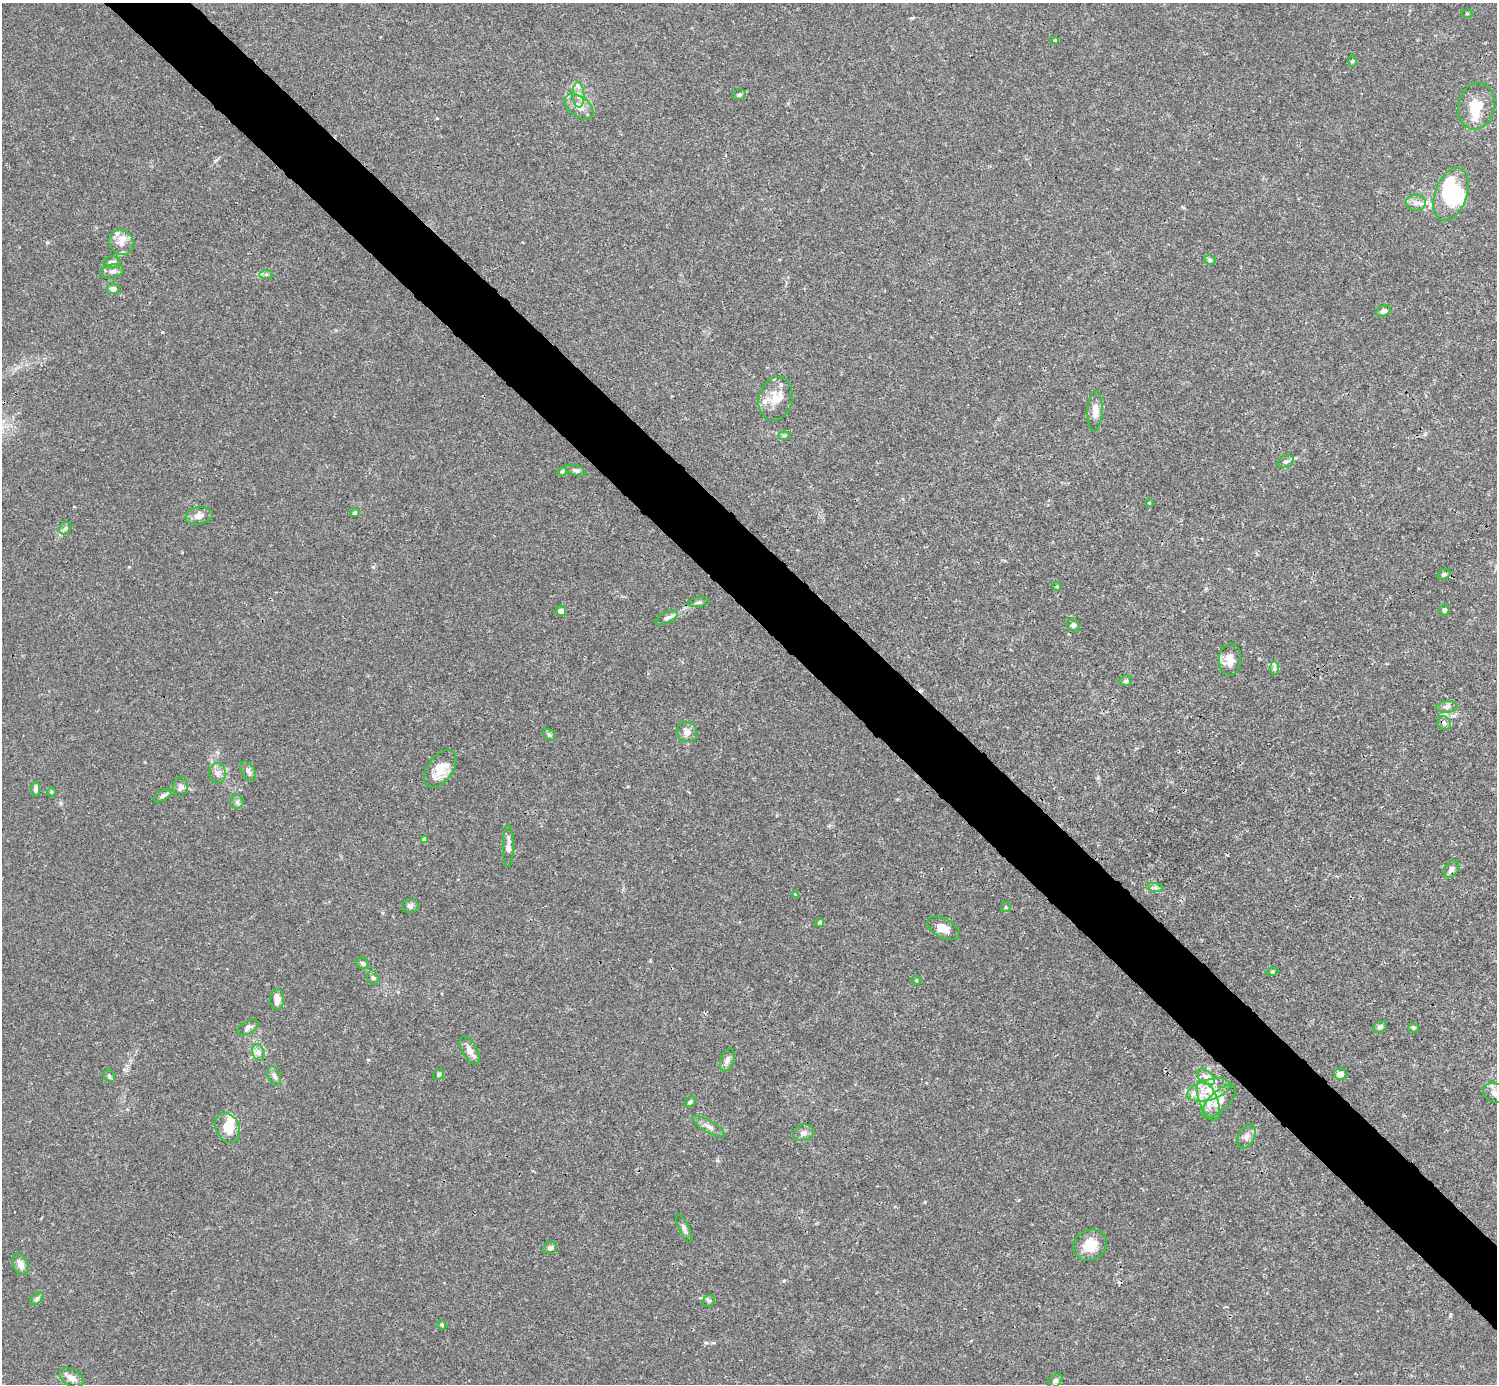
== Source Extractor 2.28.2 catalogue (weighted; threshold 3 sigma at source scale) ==
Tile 6 of 4 x 4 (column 2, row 2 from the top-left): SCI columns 1496-2990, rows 2920-4301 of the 5982 x 5981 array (HDU 1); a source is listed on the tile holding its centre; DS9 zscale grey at full resolution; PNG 1499 x 1386 px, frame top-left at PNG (2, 3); each listed source drawn as its Kron ellipse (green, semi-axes under 4 px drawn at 4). Shown black and unused: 5% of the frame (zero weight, under 3 of 4 exposures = <1% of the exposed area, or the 3 px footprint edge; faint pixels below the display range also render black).
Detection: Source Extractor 2.28.2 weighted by HDU 2 'WHT'; one run over the whole footprint, this tile lists its part. Background 0.0164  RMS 0.0022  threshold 0.00989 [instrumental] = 3 sigma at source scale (4.5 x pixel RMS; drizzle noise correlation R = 1.50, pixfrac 1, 0.05/0.05 arcsec/px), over >= 5 px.
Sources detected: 106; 3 inside a brighter object's white glare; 1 cosmic-ray / hot-pixel residue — neither listed nor drawn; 11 inside a brighter listed object's ellipse — not listed separately; the other 91 listed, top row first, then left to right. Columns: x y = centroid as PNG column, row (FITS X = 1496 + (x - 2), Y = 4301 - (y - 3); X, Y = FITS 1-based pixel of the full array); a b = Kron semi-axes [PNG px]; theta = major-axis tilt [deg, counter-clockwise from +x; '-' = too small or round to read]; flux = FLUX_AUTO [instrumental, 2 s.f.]
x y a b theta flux
1467 13 5 3 - 0.2
1055 40 3 3 - 0.15
1353 61 5 3 - 0.25
578 95 12 6 -86 1.2
739 95 7 5 18 0.49
1476 106 23 18 79 5.4
579 107 17 10 -39 2.4
1451 194 27 16 69 12
1416 203 10 8 5 1.2
121 242 13 12 - 2.2
1210 260 6 4 -14 0.42
112 262 8 6 7 0.94
112 271 11 7 9 0.94
266 275 7 4 1 0.46
113 289 6 5 - 1.1
1384 311 8 5 24 0.86
775 399 22 16 73 3.9
1095 411 20 7 87 1.8
784 435 6 4 0 0.3
1286 462 8 6 24 0.6
576 470 10 5 -19 0.57
562 471 4 3 - 0.29
1149 503 4 3 - 0.18
355 513 5 4 - 0.45
199 516 13 8 9 1.5
65 528 7 5 47 0.59
1444 574 7 5 28 0.49
1057 587 4 4 - 0.28
698 602 11 4 9 0.52
1444 610 5 5 - 0.52
561 611 5 5 - 1.1
666 618 12 5 24 0.74
1073 625 7 6 - 0.71
1230 660 16 11 88 2.3
1274 668 7 4 -89 0.45
1126 681 7 5 21 0.36
1447 707 10 6 6 0.8
1444 723 7 6 - 0.61
687 732 11 9 -40 1.5
549 735 6 5 - 0.4
440 769 21 12 53 3.9
248 771 11 6 -58 0.77
217 773 10 8 -86 1.1
180 787 10 7 79 0.89
36 789 7 4 87 0.78
51 792 4 4 - 0.24
163 796 10 5 33 0.64
237 802 6 6 - 0.54
424 839 4 3 - 0.65
508 846 21 5 89 1.2
1452 869 9 7 55 0.94
1155 887 8 4 -8 0.52
795 894 4 3 - 0.26
410 906 8 7 - 0.65
1006 907 5 4 - 0.28
819 923 5 4 - 0.37
943 928 17 9 -28 2.2
363 963 6 5 - 0.51
1273 971 6 3 19 0.22
373 978 7 5 -74 0.43
916 980 5 3 - 0.18
277 999 10 6 88 1.9
1380 1027 7 5 29 0.59
248 1028 11 6 30 0.79
1413 1028 5 4 - 0.32
470 1050 15 7 -61 1.6
258 1052 8 6 -73 0.81
727 1060 12 6 67 0.94
439 1074 5 5 - 0.34
1340 1074 6 5 - 1.8
109 1076 7 5 -46 0.37
274 1076 10 6 -67 0.78
1206 1077 10 6 -39 1.1
1208 1090 22 10 16 4.1
1495 1093 12 9 -24 1.3
1208 1101 21 9 -68 3.4
1219 1101 22 9 44 2.7
690 1102 6 4 39 0.4
709 1126 18 6 -30 1.2
228 1128 16 11 -64 3.6
803 1133 10 8 20 1
1246 1137 12 8 64 1.1
684 1229 15 5 -65 0.82
1090 1245 18 15 27 4.1
550 1248 7 6 - 0.7
20 1264 11 7 -64 1.5
37 1299 8 5 44 0.45
709 1301 6 5 - 0.44
442 1325 5 4 - 0.24
71 1378 13 8 -29 1.5
1055 1381 8 5 38 0.6
Isophote crosses this tile's border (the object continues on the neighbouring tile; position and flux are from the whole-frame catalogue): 1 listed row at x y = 1495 1093